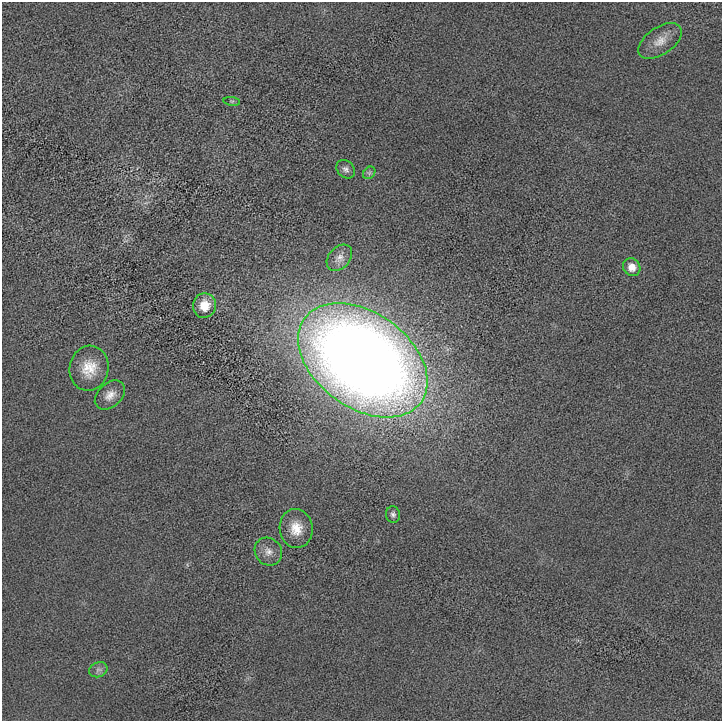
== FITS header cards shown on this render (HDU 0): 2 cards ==
NAXIS1  =                  720
NAXIS2  =                  719

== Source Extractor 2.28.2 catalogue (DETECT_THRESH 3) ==
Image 720 x 719 px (HDU 0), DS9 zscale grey, 1 PNG px = 1 image px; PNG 724 x 723 px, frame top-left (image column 1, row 719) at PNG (2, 2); each listed source drawn as its Kron ellipse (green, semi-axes under 4 px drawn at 4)
Background -2.21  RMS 68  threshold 203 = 3 sigma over >= 5 px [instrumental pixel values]
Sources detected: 14; all 14 listed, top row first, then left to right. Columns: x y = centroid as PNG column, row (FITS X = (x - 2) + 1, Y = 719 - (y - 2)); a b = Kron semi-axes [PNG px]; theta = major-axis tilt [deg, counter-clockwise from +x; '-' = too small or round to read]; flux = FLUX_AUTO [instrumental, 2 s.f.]
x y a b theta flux
660 41 24 13 34 6.9e+04
232 101 8 4 -7 8.2e+03
346 169 10 8 -46 1.9e+04
369 173 7 5 46 1.0e+04
339 258 15 10 49 3.4e+04
632 267 9 8 - 4.5e+04
204 306 12 11 - 8.9e+04
363 360 72 47 -36 7.9e+06
89 368 22 19 81 1.1e+05
110 395 17 12 41 4.7e+04
393 515 8 7 - 1.5e+04
296 528 19 16 -84 8.8e+04
268 552 14 13 - 4.1e+04
98 670 9 7 22 1.8e+04